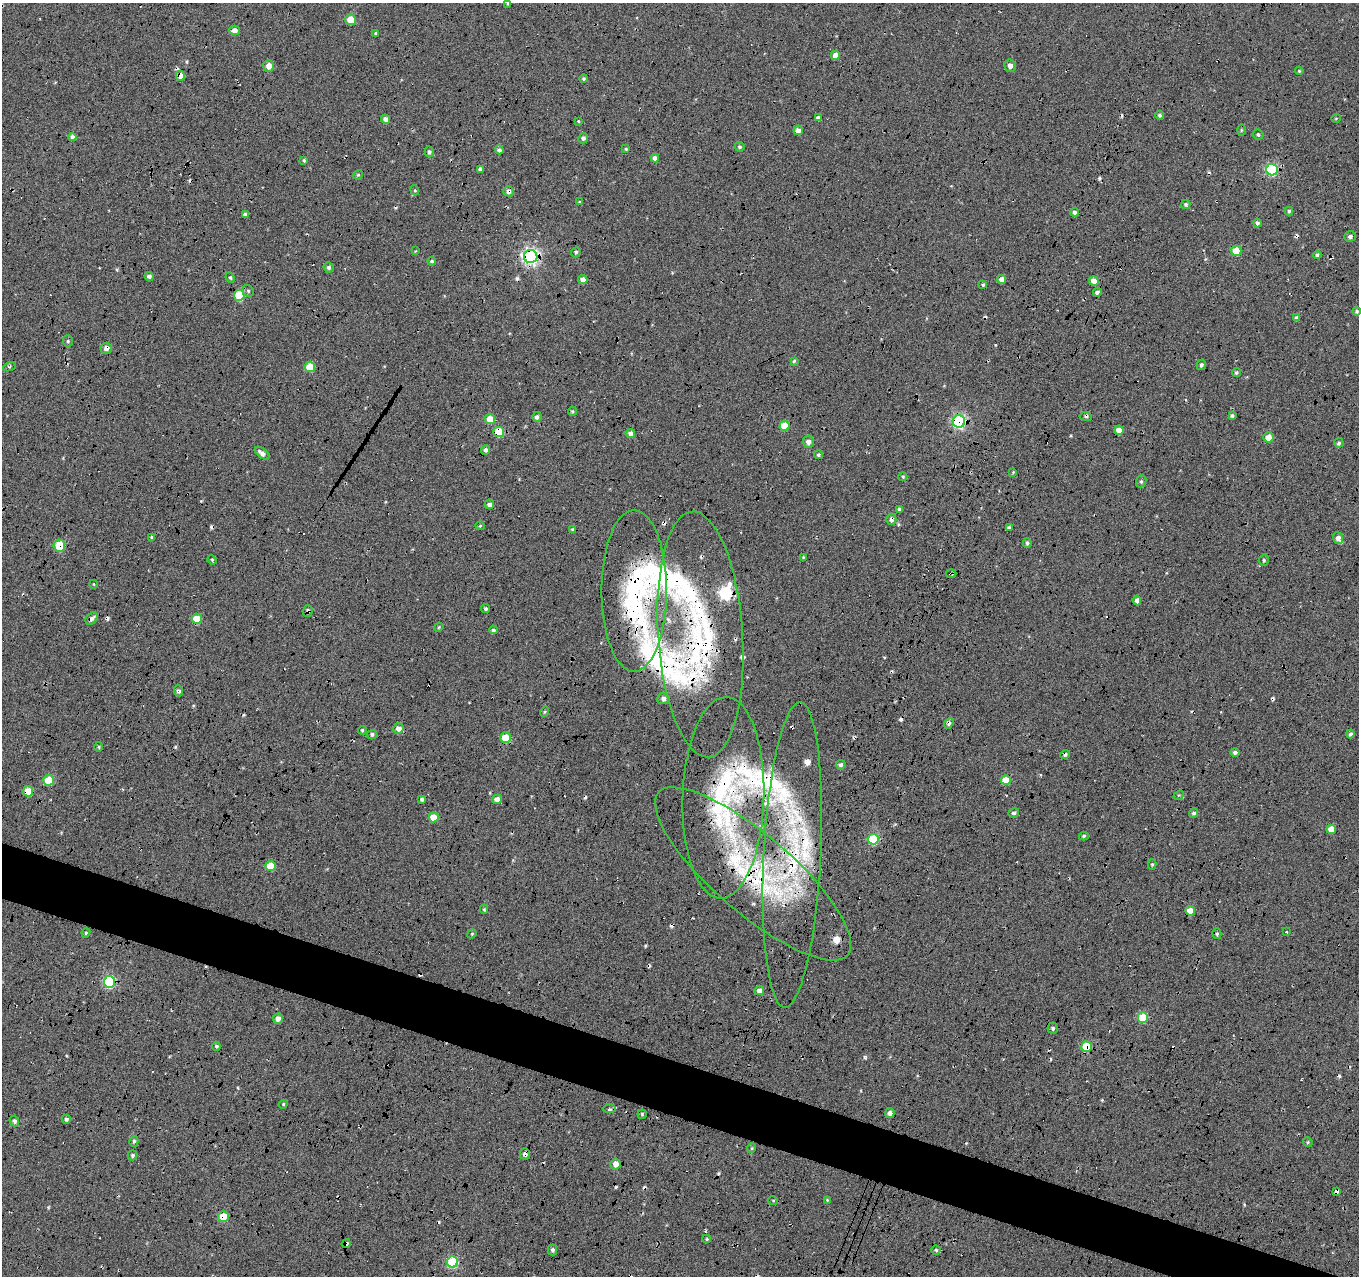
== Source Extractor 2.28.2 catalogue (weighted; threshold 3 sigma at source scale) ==
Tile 6 of 4 x 4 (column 2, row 2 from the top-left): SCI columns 1384-2740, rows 2839-4112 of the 5467 x 5614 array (HDU 1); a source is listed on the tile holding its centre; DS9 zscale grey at full resolution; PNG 1361 x 1278 px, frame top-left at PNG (2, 3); each listed source drawn as its Kron ellipse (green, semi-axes under 4 px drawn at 4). Shown black and unused: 5% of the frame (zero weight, under 5 of 17 exposures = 2% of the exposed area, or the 3 px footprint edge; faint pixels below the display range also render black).
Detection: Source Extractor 2.28.2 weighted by HDU 2 'WHT'; one run over the whole footprint, this tile lists its part. Background -0.198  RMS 0.13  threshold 0.535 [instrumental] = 3 sigma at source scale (4.09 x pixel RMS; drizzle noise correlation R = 1.36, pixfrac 0.8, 0.0396/0.0396 arcsec/px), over >= 5 px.
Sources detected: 214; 33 cosmic-ray / hot-pixel residue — neither listed nor drawn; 11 inside a brighter listed object's ellipse — not listed separately; the other 170 listed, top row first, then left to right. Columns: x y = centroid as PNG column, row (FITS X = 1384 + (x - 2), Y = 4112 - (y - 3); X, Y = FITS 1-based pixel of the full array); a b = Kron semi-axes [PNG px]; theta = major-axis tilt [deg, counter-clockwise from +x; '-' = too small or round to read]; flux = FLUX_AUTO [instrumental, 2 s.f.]
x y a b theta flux
508 3 4 4 - 17
351 20 5 5 - 250
234 30 5 4 - 90
376 33 3 3 - 17
835 55 4 4 - 91
269 66 6 5 - 92
1010 66 6 6 - 51
1299 71 4 3 - 12
180 76 5 4 - 110
584 79 4 4 - 17
1160 115 4 4 - 25
818 118 4 4 - 45
1336 118 5 3 - 9.5
386 119 4 4 - 57
578 121 3 3 - 10
798 130 5 4 - 57
1241 130 5 4 - 15
1258 134 5 5 - 23
72 137 4 4 - 47
583 138 5 5 - 31
739 147 5 5 - 23
626 149 4 4 - 15
499 150 4 4 - 35
429 152 5 4 - 30
655 158 4 4 - 62
304 160 4 3 - 14
480 169 4 3 - 38
1272 170 6 5 - 1400
358 175 5 4 - 17
415 190 5 4 - 15
508 191 5 5 - 45
579 202 4 2 - 8.1
1186 204 4 4 - 23
1289 211 4 4 - 23
1075 212 4 4 - 37
245 214 4 4 - 33
1257 223 4 4 - 30
1350 236 6 5 - 29
415 251 4 3 - 8.9
1236 251 5 5 - 350
576 252 5 4 - 21
1317 255 4 4 - 31
531 256 7 6 - 4000
432 261 4 4 - 23
329 267 5 5 - 27
149 276 4 4 - 49
230 278 5 4 - 16
583 279 4 4 - 69
1002 279 4 4 - 92
1094 281 5 4 - 99
983 285 4 4 - 15
248 291 6 5 - 21
1097 292 4 3 - 38
239 295 5 5 - 500
1357 311 4 4 - 19
1297 318 4 4 - 45
68 341 6 5 - 23
106 348 6 5 - 44
794 361 4 4 - 17
1201 365 5 4 - 35
10 367 7 2 21 12
310 367 5 5 - 360
1236 372 4 4 - 23
572 411 5 4 - 15
1086 416 6 3 -8 15
1232 416 4 3 - 24
537 417 5 5 - 39
490 419 5 5 - 180
959 422 6 6 - 2200
784 426 5 5 - 250
1119 430 4 4 - 130
499 432 5 5 - 350
630 433 5 4 - 54
1268 437 5 5 - 130
808 442 6 5 - 57
1339 443 5 4 - 23
486 450 5 4 - 34
262 453 8 4 -38 51
818 455 4 4 - 21
1013 472 4 3 - 10
903 477 4 4 - 14
1141 481 6 5 - 22
489 504 5 4 - 55
899 509 4 4 - 25
891 519 5 5 - 43
480 526 5 4 - 13
1009 528 4 3 - 36
573 530 4 4 - 23
152 537 4 4 - 27
1338 538 6 5 - 59
1027 543 5 4 - 20
59 546 6 6 - 390
803 557 4 4 - 12
212 560 5 4 - 14
1264 560 5 5 - 23
951 573 5 3 - 13
93 584 4 3 - 8.9
634 591 81 32 -90 1800
1137 601 5 4 - 60
485 609 4 4 - 22
308 611 6 5 - 31
92 618 7 5 44 50
197 619 5 5 - 300
439 627 5 3 - 12
493 630 4 4 - 24
700 634 123 42 -86 2700
179 691 5 4 - 31
663 699 6 5 - 46
545 712 5 4 - 15
949 723 6 4 49 31
398 728 5 5 - 84
362 730 4 4 - 17
372 734 5 4 - 31
1350 734 4 4 - 27
505 738 5 5 - 320
99 747 5 3 - 13
1235 752 4 4 - 35
1065 754 5 4 - 34
841 765 5 5 - 34
49 780 5 5 - 400
1006 780 5 5 - 220
28 791 5 5 - 210
1179 795 5 4 - 16
723 798 101 41 88 2100
422 799 3 3 - 23
497 799 5 4 - 83
1014 813 5 4 - 29
1193 813 5 4 - 26
433 817 5 5 - 260
1331 829 5 4 - 150
1084 836 5 4 - 18
873 839 5 5 - 720
792 855 153 28 87 2000
1152 864 5 4 - 17
270 866 5 5 - 310
753 874 125 39 -41 2200
484 909 4 3 - 15
1190 911 5 5 - 150
1287 932 3 2 - 10
86 933 5 4 - 17
472 934 5 4 - 13
1217 934 5 4 - 22
109 982 6 5 - 1400
759 990 5 4 - 63
1143 1017 5 5 - 470
278 1019 5 5 - 61
1053 1028 5 5 - 29
216 1046 4 4 - 22
1086 1047 5 5 - 440
283 1104 5 4 - 14
609 1109 6 3 0 19
890 1113 5 5 - 55
642 1114 5 4 - 15
66 1119 4 4 - 32
14 1121 5 4 - 33
134 1141 5 4 - 25
1308 1142 5 4 - 15
752 1148 5 3 - 11
525 1154 5 5 - 42
132 1155 5 4 - 28
615 1164 5 5 - 92
1337 1191 4 3 - 43
773 1200 5 3 - 9.6
827 1200 4 3 - 10
223 1216 5 5 - 250
707 1239 4 4 - 14
346 1244 5 4 - 35
553 1250 5 4 - 31
936 1250 4 4 - 20
452 1262 5 5 - 1100
Overlapping masked pixels (flux is a lower limit): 27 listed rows (the first 20) at x y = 180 76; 508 191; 531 256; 106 348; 959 422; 499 432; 630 433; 891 519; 1009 528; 59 546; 951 573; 634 591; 308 611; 700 634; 1065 754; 28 791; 723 798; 792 855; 753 874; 109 982
Isophote crosses this tile's border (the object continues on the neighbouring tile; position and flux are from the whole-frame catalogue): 1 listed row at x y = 508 3